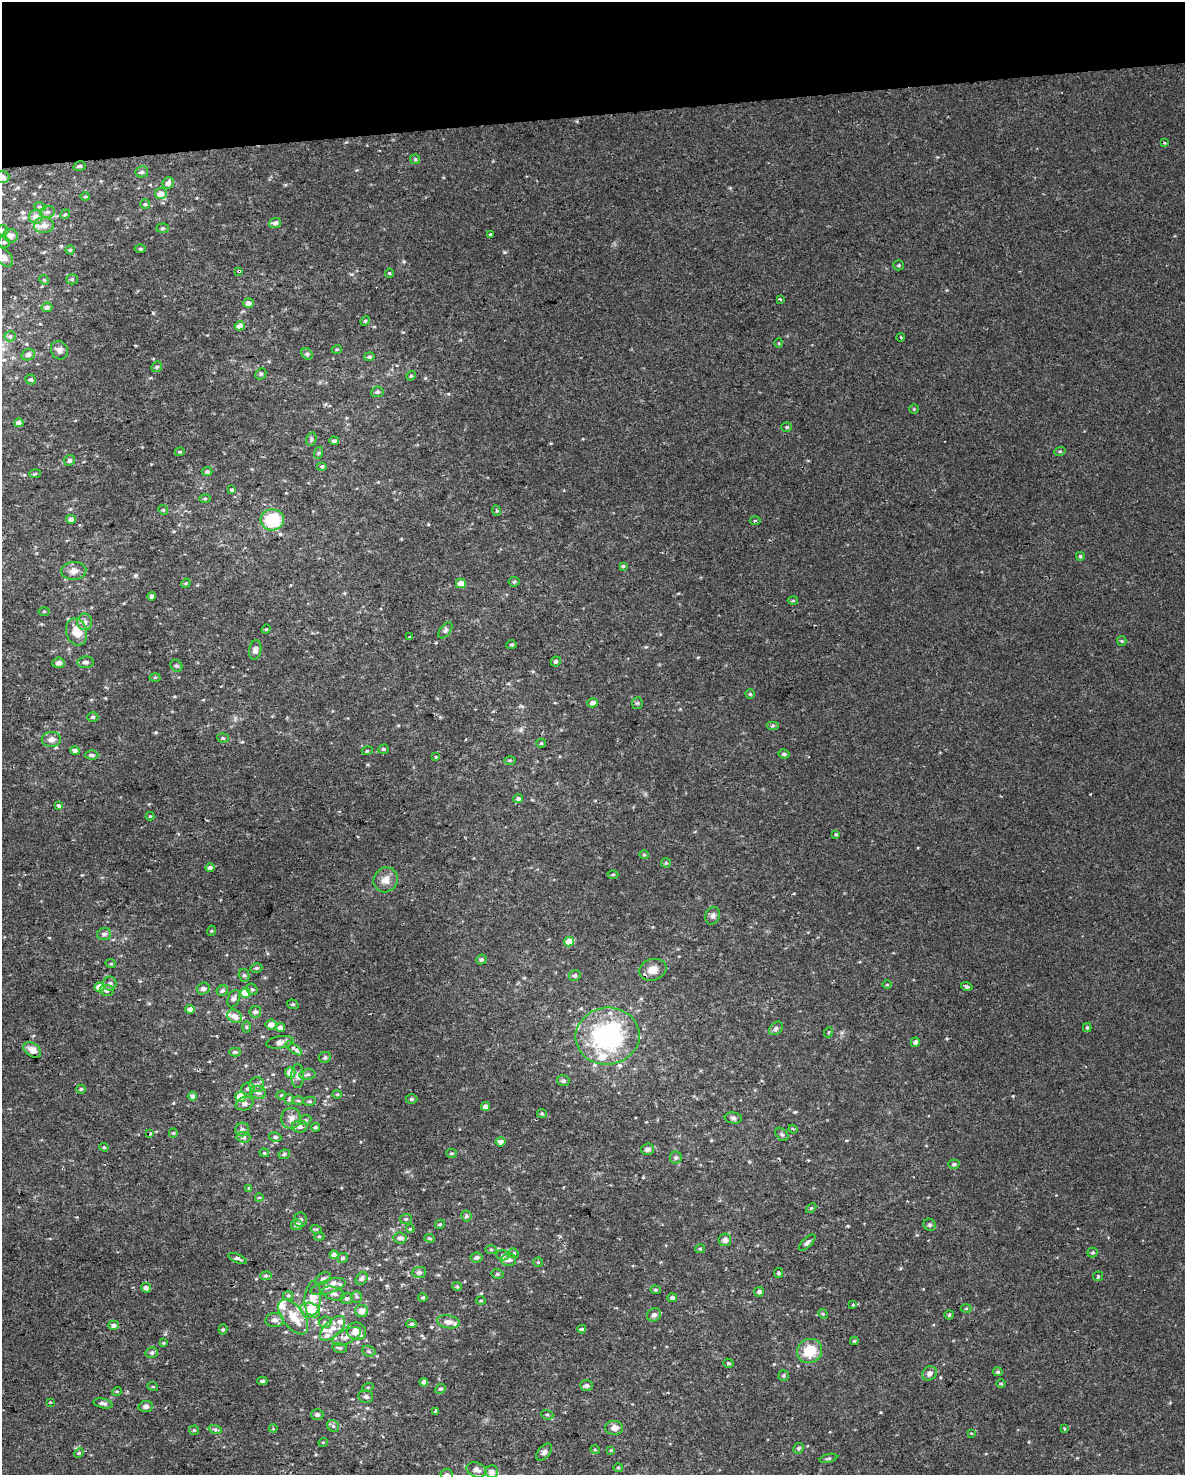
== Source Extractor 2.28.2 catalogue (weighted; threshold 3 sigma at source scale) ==
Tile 3 of 4 x 3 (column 3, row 1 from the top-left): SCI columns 2368-3550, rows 3008-4480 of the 4734 x 4497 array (HDU 1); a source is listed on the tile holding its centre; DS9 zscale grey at full resolution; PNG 1187 x 1477 px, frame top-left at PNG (2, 2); each listed source drawn as its Kron ellipse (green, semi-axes under 4 px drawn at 4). Shown black and unused: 8% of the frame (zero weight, under 2 of 3 exposures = <1% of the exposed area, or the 3 px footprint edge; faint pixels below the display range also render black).
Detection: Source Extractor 2.28.2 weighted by HDU 2 'WHT'; one run over the whole footprint, this tile lists its part. Background 0.00219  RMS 0.0032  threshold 0.0143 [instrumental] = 3 sigma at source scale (4.5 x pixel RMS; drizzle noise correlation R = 1.50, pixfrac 1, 0.0396/0.0396 arcsec/px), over >= 5 px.
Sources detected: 311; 4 cosmic-ray / hot-pixel residue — neither listed nor drawn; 12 inside a brighter listed object's ellipse — not listed separately; the other 295 listed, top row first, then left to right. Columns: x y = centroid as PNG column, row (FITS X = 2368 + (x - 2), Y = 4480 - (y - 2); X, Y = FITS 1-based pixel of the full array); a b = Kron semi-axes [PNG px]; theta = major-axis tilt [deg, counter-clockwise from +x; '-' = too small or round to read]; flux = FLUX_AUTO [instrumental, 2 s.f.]
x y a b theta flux
1165 143 3 3 - 0.33
415 159 5 4 - 0.41
80 166 6 4 16 0.54
142 172 6 5 - 0.73
2 177 7 5 1 1.8
168 183 6 5 - 1.4
161 194 6 5 - 2.6
85 196 5 3 - 0.31
145 204 5 5 - 0.48
40 207 6 3 -18 0.44
47 212 7 6 - 0.86
65 214 5 4 - 0.44
36 217 7 7 - 2.6
275 223 6 5 - 1
44 225 10 8 0 2.4
162 228 6 4 3 0.49
3 230 5 5 - 0.52
490 234 3 2 - 0.39
11 236 7 6 - 2.1
4 242 6 5 - 0.67
140 248 5 3 - 0.39
70 250 4 4 - 0.42
4 257 11 6 -51 1.5
899 265 5 5 - 0.47
239 271 3 3 - 1
389 273 4 4 - 0.34
72 279 5 5 - 0.52
44 280 5 4 - 0.38
780 299 3 2 - 0.42
248 303 5 5 - 1.4
47 307 5 5 - 1.3
365 321 5 4 - 0.4
240 326 5 4 - 2
10 336 5 5 - 0.56
900 337 4 3 - 0.31
779 343 5 3 - 0.23
337 349 5 3 - 0.28
59 350 9 8 - 1.4
307 354 6 5 - 0.59
28 355 7 5 17 0.89
369 357 5 4 - 0.56
157 367 6 5 - 0.43
261 374 6 5 - 0.49
411 376 5 4 - 0.36
31 380 5 4 - 0.56
377 392 6 5 - 0.79
914 409 5 4 - 0.35
19 423 4 4 - 1.6
787 427 5 4 - 0.47
311 439 7 5 71 0.61
334 441 5 4 - 0.72
1060 451 6 3 18 0.39
180 452 5 4 - 0.41
318 453 6 4 70 0.43
69 460 6 5 - 0.67
322 466 5 4 - 0.6
207 472 5 4 - 0.7
35 474 6 3 4 0.36
232 490 4 4 - 0.43
205 498 5 4 - 0.4
163 510 5 4 - 0.41
497 511 5 3 - 0.33
71 519 5 4 - 1.3
272 520 12 10 1 14
755 521 5 3 - 0.38
1080 556 4 4 - 0.49
623 566 3 3 - 0.41
74 571 12 9 4 2.3
514 582 5 5 - 0.5
186 583 5 4 - 0.35
461 583 5 4 - 2.6
151 596 4 4 - 0.93
793 601 5 3 - 0.32
44 611 6 4 0 0.33
85 622 8 7 - 1.5
266 629 5 4 - 0.36
445 630 9 5 53 0.76
77 632 14 10 -75 4.9
410 637 3 3 - 0.35
1122 641 5 4 - 0.4
512 645 5 4 - 0.44
255 650 10 6 82 1.8
556 661 5 4 - 0.6
85 662 8 5 6 0.87
58 663 6 5 - 1.3
176 666 6 5 - 0.61
155 677 5 3 - 0.32
750 694 5 4 - 0.42
593 703 5 4 - 1.4
637 703 5 5 - 0.49
93 717 5 4 - 0.51
773 726 6 3 0 0.43
223 738 5 4 - 0.52
51 739 9 7 -2 1.9
541 743 5 4 - 0.36
383 749 5 4 - 0.5
75 751 5 4 - 1.3
367 751 5 3 - 0.33
784 754 5 4 - 0.67
92 755 6 4 -3 0.83
436 757 3 3 - 0.32
510 760 6 4 0 0.37
518 798 5 4 - 0.68
58 806 3 3 - 3.2
150 816 4 4 - 0.28
836 834 4 3 - 0.32
644 855 5 4 - 0.36
666 863 5 4 - 0.43
210 868 5 4 - 0.81
613 874 5 3 - 0.32
386 880 13 11 51 2.9
713 916 9 7 69 1.1
211 931 5 3 - 0.29
104 934 7 6 - 0.93
569 942 5 5 - 3.6
481 960 5 5 - 0.51
111 964 5 3 - 0.33
256 968 6 4 14 0.58
653 970 14 10 17 3.4
244 975 7 5 -75 0.69
575 976 6 5 - 0.82
110 984 7 6 - 0.96
887 985 4 3 - 0.26
967 986 6 3 -17 1.4
99 987 5 4 - 4.5
203 989 6 6 - 1.3
252 989 6 5 - 0.58
107 990 7 5 -8 0.88
222 991 6 5 - 0.78
245 993 5 5 - 5.2
234 999 9 6 67 1
293 1004 6 4 -19 0.46
190 1009 5 4 - 1.4
255 1012 6 5 - 0.94
235 1016 8 6 -29 2.4
271 1025 5 5 - 2.2
246 1027 6 4 -89 0.42
280 1028 4 4 - 1.7
776 1028 8 5 43 0.88
1087 1028 4 4 - 0.34
829 1032 5 3 - 0.28
607 1036 32 28 6 45
280 1042 14 6 9 1.7
915 1042 5 4 - 0.84
294 1048 10 4 -37 2
32 1050 10 6 -35 2.7
235 1052 6 4 1 0.64
325 1057 6 5 - 0.67
290 1072 5 5 - 3.1
307 1074 8 5 9 0.79
298 1076 12 6 90 1.5
563 1081 6 5 - 0.86
257 1085 7 7 - 1.2
81 1089 4 4 - 0.43
248 1089 7 6 - 0.93
258 1092 8 6 -15 1.2
337 1094 5 4 - 0.38
281 1095 4 4 - 0.29
192 1096 4 4 - 1.5
240 1097 5 5 - 8.8
289 1099 5 5 - 0.44
411 1099 6 4 0 0.56
298 1100 6 4 -1 0.45
310 1101 6 4 -1 0.52
245 1104 9 6 18 1.1
485 1107 4 4 - 1.6
542 1114 5 4 - 0.45
291 1118 10 10 - 2
733 1118 8 5 -7 0.81
305 1120 6 4 23 0.52
300 1126 8 6 0 1.3
315 1127 4 4 - 0.51
242 1129 7 7 - 0.97
793 1129 4 4 - 0.37
173 1133 4 4 - 0.35
150 1134 3 3 - 3.1
782 1134 8 5 -47 0.61
243 1137 7 5 -3 0.9
275 1137 6 4 -9 0.68
501 1142 5 4 - 1.9
104 1147 4 4 - 0.37
648 1149 6 6 - 1.1
264 1153 5 4 - 0.38
452 1153 5 4 - 0.37
284 1154 5 4 - 0.61
676 1158 6 6 - 0.71
954 1164 5 4 - 0.76
249 1188 4 4 - 0.29
259 1198 4 3 - 0.24
811 1208 6 4 44 0.37
466 1216 5 5 - 0.65
406 1219 6 5 - 0.54
300 1220 7 6 - 0.96
440 1224 5 4 - 0.41
297 1225 6 5 - 1.5
930 1225 6 6 - 0.71
316 1229 6 3 -16 0.37
410 1229 4 3 - 0.28
319 1236 5 3 - 0.31
400 1238 7 5 -9 1.2
430 1238 5 4 - 0.43
725 1240 6 6 - 1
807 1243 10 4 45 0.9
491 1249 5 3 - 0.36
700 1249 5 4 - 0.38
1093 1252 5 5 - 0.47
514 1253 5 4 - 0.41
334 1255 4 4 - 1.2
503 1255 6 5 - 0.62
237 1258 10 4 -23 0.91
343 1258 5 5 - 0.65
476 1258 6 5 - 1
509 1260 7 6 - 1.9
538 1262 5 5 - 0.37
419 1272 7 5 4 0.96
778 1273 5 4 - 0.43
497 1274 6 5 - 0.6
266 1276 5 4 - 0.5
1098 1276 5 5 - 0.33
323 1279 8 5 35 0.85
362 1279 7 5 52 0.92
457 1286 5 4 - 0.35
328 1287 18 6 18 2.4
146 1288 5 4 - 1.5
655 1290 5 4 - 0.45
759 1292 5 4 - 0.94
333 1293 11 6 -17 1.3
288 1296 5 4 - 0.4
357 1297 5 5 - 0.57
313 1298 17 8 86 4.9
346 1298 6 5 - 0.67
423 1298 5 4 - 0.47
672 1298 4 4 - 0.92
481 1300 5 3 - 0.35
853 1305 4 2 - 0.28
966 1308 5 3 - 0.31
310 1310 10 7 -19 8.1
362 1311 6 6 - 2.8
823 1314 5 4 - 0.38
654 1315 7 6 - 1.1
949 1315 5 4 - 0.36
293 1317 20 10 -53 5.8
275 1320 9 7 4 1.4
325 1322 6 5 - 0.72
448 1322 11 6 -10 1.9
412 1324 5 4 - 0.65
113 1325 5 4 - 1.2
332 1328 16 8 44 3.1
223 1329 5 4 - 0.45
582 1329 4 3 - 0.46
356 1331 10 8 -18 3.4
347 1336 16 7 25 2.3
854 1341 4 4 - 0.38
163 1343 4 4 - 0.33
340 1348 7 4 -15 0.6
369 1351 7 5 -22 0.66
810 1351 13 12 - 7.5
152 1353 6 5 - 0.7
728 1363 5 4 - 0.52
998 1372 5 4 - 0.6
929 1373 8 6 42 1.3
784 1375 5 5 - 0.45
262 1381 5 3 - 0.62
424 1382 4 4 - 1.4
1001 1383 5 3 - 0.28
586 1385 6 5 - 0.94
153 1387 5 3 - 0.28
368 1387 6 3 19 0.32
440 1389 5 4 - 0.5
117 1391 5 3 - 0.3
366 1397 7 6 - 0.94
50 1402 3 2 - 0.31
103 1403 9 5 -13 1
146 1406 7 5 7 1
435 1411 3 3 - 0.55
317 1415 6 5 - 0.86
547 1415 6 4 -20 0.56
333 1426 6 5 - 0.72
273 1428 4 3 - 0.52
614 1428 9 7 -5 1.7
1064 1428 3 3 - 0.69
215 1429 7 4 -19 0.61
194 1430 5 5 - 0.38
971 1433 4 2 - 0.24
323 1442 5 3 - 0.25
799 1448 5 5 - 0.61
595 1450 5 3 - 0.27
611 1450 4 3 - 0.26
544 1452 10 5 50 0.95
79 1453 5 4 - 0.4
828 1458 9 4 14 0.56
618 1467 5 3 - 0.33
476 1470 10 7 -20 1.7
492 1472 6 6 - 1.7
446 1474 6 6 - 0.61
Overlapping masked pixels (flux is a lower limit): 3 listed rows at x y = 239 271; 653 970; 294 1048
Isophote crosses this tile's border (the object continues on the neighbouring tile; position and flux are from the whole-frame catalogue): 4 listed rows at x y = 2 177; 3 230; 4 257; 446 1474
Unlisted compact peaks at least as high as the median listed source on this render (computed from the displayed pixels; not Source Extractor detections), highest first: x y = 135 575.